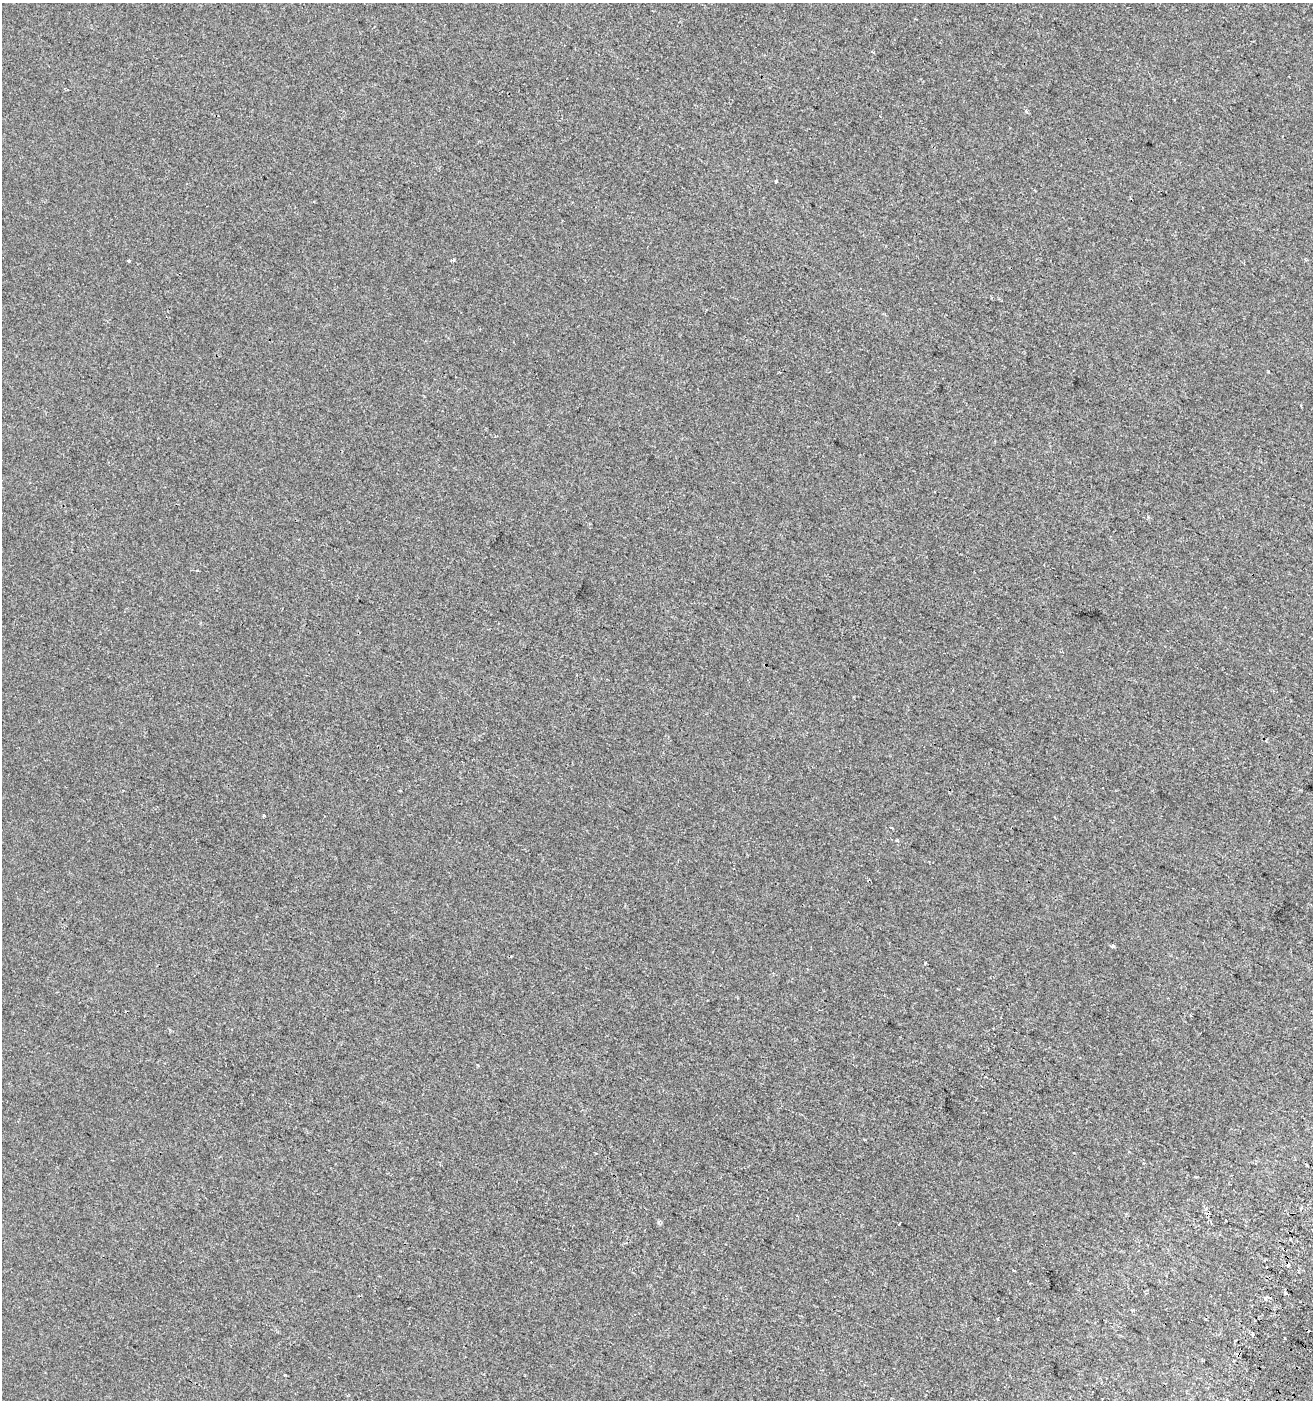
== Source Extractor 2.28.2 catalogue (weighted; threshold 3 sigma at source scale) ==
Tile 6 of 4 x 4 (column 2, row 2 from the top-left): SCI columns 1624-2934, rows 2816-4213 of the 5803 x 5637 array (HDU 1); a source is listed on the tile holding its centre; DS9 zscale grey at full resolution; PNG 1315 x 1402 px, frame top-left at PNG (2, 3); no overlay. Shown black and unused: <1% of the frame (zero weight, under 2 of 3 exposures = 2% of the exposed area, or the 3 px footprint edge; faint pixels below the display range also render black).
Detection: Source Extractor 2.28.2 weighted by HDU 2 'WHT'; one run over the whole footprint, this tile lists its part. Background -5.00e-04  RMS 0.0035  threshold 0.0157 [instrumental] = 3 sigma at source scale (4.5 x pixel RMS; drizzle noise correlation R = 1.50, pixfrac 1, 0.0396/0.0396 arcsec/px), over >= 5 px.
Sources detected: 17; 2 cosmic-ray / hot-pixel residue — not listed; the other 15 listed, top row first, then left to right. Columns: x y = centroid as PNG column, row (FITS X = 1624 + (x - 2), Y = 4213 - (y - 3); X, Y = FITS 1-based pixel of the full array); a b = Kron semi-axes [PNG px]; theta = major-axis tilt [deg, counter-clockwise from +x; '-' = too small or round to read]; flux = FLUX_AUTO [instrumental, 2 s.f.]
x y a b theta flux
873 52 4 3 - 1
776 181 3 3 - 0.53
453 260 4 3 - 0.65
129 261 3 3 - 1.3
1268 371 3 2 - 0.32
263 816 3 3 - 0.5
891 827 3 2 - 0.62
1113 946 4 3 - 1.9
925 963 3 2 - 0.37
659 1221 6 3 20 0.46
899 1224 3 2 - 0.29
1265 1298 3 3 - 2.3
1133 1310 4 3 - 0.38
1307 1330 3 3 - 0.47
1285 1338 3 3 - 0.71
Overlapping masked pixels (flux is a lower limit): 1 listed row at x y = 1307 1330
Unlisted compact peaks at least as high as the median listed source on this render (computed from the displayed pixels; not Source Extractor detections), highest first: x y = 285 1375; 897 840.